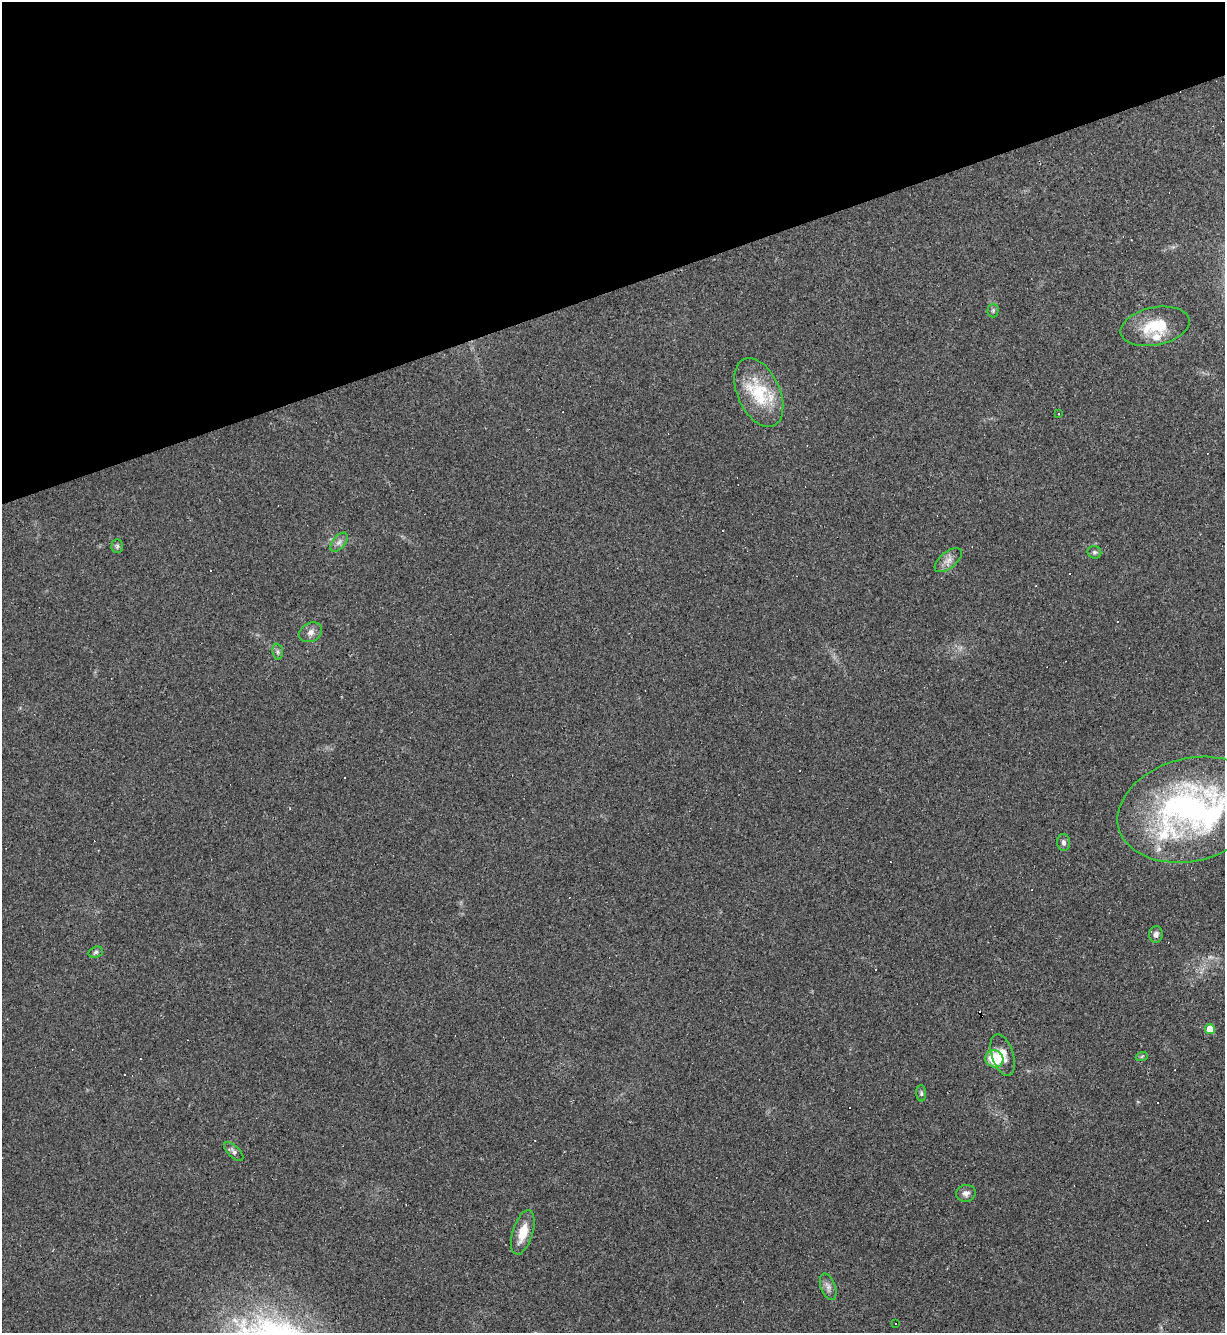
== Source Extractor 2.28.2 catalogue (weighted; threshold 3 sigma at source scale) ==
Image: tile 3 of 4 x 4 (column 3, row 1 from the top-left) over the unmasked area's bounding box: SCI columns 2594-3816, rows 3993-5323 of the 5310 x 5323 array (HDU 1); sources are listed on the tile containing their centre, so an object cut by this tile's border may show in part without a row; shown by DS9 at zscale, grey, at full resolution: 1 PNG px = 1 image px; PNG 1227 x 1335 px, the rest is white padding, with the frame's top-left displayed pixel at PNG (2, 2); every listed detection drawn as its Kron ellipse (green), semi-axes under 4 PNG px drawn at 4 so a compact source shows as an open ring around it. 22% of this frame is shown black and not used: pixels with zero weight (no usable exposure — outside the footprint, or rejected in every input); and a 3 px margin inside the footprint's outer edge (the drizzle kernel's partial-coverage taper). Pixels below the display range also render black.
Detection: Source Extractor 2.28.2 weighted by HDU 2 'WHT'; one run over the whole footprint, this tile lists its part. Background 0.0585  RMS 0.0068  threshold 0.0307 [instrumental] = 3 sigma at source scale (4.5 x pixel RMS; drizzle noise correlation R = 1.50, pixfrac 1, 0.05/0.05 arcsec/px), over >= 5 px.
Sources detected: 39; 14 cosmic-ray / hot-pixel residue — neither listed nor drawn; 1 inside a brighter listed object's ellipse — not listed separately; the other 24 listed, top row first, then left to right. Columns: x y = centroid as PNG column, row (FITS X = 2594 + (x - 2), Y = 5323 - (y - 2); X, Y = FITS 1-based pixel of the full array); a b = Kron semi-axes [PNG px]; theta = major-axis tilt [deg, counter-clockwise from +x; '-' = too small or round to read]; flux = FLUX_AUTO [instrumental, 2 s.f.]
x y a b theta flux
993 311 7 5 89 1.3
1155 326 35 19 11 25
759 393 36 21 -65 34
1059 414 3 2 - 0.46
339 542 11 6 50 2.9
117 546 7 5 88 1.4
1094 552 7 6 - 1.5
948 560 16 8 39 4.7
311 632 12 9 26 3.6
278 652 8 5 -84 1.6
1191 810 75 51 14 210
1064 842 8 6 -83 2.1
1156 934 8 6 78 2.7
96 952 7 5 18 1.5
1210 1029 5 5 - 14
1003 1055 21 10 -72 8.6
1142 1056 6 4 19 0.88
994 1059 9 8 - 24
921 1093 8 5 -88 1.3
234 1151 12 5 -45 2.2
966 1193 10 8 12 3.3
523 1232 23 10 73 13
828 1287 14 7 -69 3.4
895 1324 3 2 - 0.98
Isophote crosses this tile's border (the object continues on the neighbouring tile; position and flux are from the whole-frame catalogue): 1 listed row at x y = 1191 810